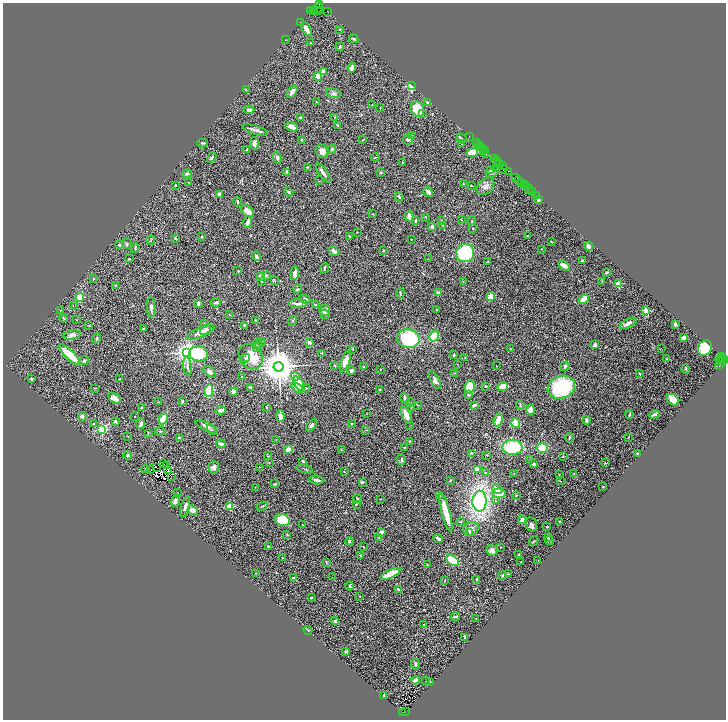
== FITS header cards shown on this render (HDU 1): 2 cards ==
NAXIS1  =                 1447
NAXIS2  =                 1435

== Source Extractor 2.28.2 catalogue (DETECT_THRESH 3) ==
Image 1447 x 1435 px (HDU 1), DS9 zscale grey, zoomed out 1/2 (1 PNG px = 2 x 2 image px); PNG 728 x 722 px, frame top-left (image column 2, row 1434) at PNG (3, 3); each listed source drawn as its Kron ellipse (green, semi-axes under 4 px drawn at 4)
Background 1.99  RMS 0.062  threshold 0.186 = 3 sigma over >= 5 px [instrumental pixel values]
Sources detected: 439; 54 cannot appear on this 1/2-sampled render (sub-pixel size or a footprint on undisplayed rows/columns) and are neither listed nor drawn; the other 385 listed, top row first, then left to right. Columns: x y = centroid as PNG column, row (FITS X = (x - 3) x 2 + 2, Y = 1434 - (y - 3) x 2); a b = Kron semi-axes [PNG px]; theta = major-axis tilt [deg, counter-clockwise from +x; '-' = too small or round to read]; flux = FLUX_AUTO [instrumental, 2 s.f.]
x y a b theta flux
319 5 3 1 - 140
317 9 7 2 35 910
311 10 3 2 - 310
313 10 3 2 - 520
318 11 3 2 - 470
320 11 3 2 - 500
328 11 3 1 - 150
300 23 3 2 - 8.8
306 29 8 3 -60 100
340 29 3 3 - 8.1
354 39 5 3 - 16
285 40 2 1 - 3
311 43 3 2 - 5.3
340 47 4 3 - 12
352 67 5 4 - 53
323 71 4 3 - 35
318 76 4 3 - 130
411 86 2 2 - 1500
246 90 2 2 - 4.1
292 92 7 3 54 54
334 93 8 4 -20 28
316 102 2 2 - 12
427 102 4 3 - 14
372 105 3 2 - 4
380 108 3 1 - 3.4
418 109 8 6 -67 320
249 110 5 4 - 29
422 114 2 2 - 19
335 117 2 2 - 4.6
301 118 3 3 - 20
337 125 4 3 - 12
292 127 7 4 -19 80
255 130 13 2 -16 43
412 136 3 2 - 8.5
469 136 2 1 - 130
462 138 5 3 - 15
408 139 5 5 - 26
302 140 4 3 - 18
363 140 2 1 - 7.3
202 143 5 2 - 12
254 143 6 4 -86 55
462 143 3 2 - 9.5
476 143 2 1 - 110
478 144 3 2 - 180
480 146 2 1 - 160
482 148 2 1 - 140
332 149 5 3 - 12
247 150 3 2 - 14
484 150 4 1 - 270
322 151 7 6 - 66
472 152 6 4 22 160
483 152 2 1 - 37
486 154 2 1 - 280
212 157 6 3 61 14
277 157 6 4 -81 29
375 158 4 2 - 6.8
494 159 2 1 - 88
496 160 2 1 - 230
402 162 3 2 - 4.9
497 163 4 3 - 700
500 165 3 2 - 630
503 166 2 1 - 260
308 167 2 2 - 5.9
503 169 4 2 - 1300
490 170 3 2 - 7.8
287 172 3 3 - 17
508 172 3 3 - 1100
323 173 11 3 -55 50
380 173 3 3 - 10
491 173 6 3 0 18
187 174 5 3 - 22
515 177 2 1 - 130
518 180 3 1 - 180
319 181 2 1 - 2.9
188 182 3 2 - 5.5
522 183 4 3 - 780
464 184 3 2 - 9.4
175 185 3 3 - 8.3
525 185 2 1 - 260
471 186 2 1 - 6.8
486 186 10 7 44 55
527 187 2 1 - 250
529 189 4 2 - 170
289 192 5 3 - 18
428 192 5 3 - 38
532 192 2 1 - 110
219 194 3 3 - 33
536 195 2 1 - 83
399 197 4 2 - 21
539 200 2 2 - 130
238 202 5 2 - 8.8
248 211 7 5 -43 66
372 214 2 2 - 5.2
409 216 5 3 - 50
426 217 3 2 - 6.1
441 220 3 2 - 5.2
461 220 3 2 - 3.8
416 221 4 2 - 12
472 221 4 2 - 7.5
247 222 6 3 71 41
443 226 2 2 - 5.8
432 227 3 3 - 52
473 229 2 2 - 7.4
357 232 2 2 - 7.6
349 236 2 2 - 9.1
527 236 3 2 - 6.1
202 237 3 3 - 7
175 238 3 3 - 11
151 240 4 2 - 7.1
411 240 2 1 - 3.6
551 242 2 2 - 11
127 244 5 3 - 16
119 245 4 3 - 15
588 246 5 3 - 28
135 248 5 3 - 12
542 249 2 2 - 4.8
334 251 6 3 -39 44
383 251 2 2 - 7.7
465 253 9 9 - 750
257 256 5 3 - 24
428 258 2 1 - 11
129 259 3 2 - 7.7
488 261 2 2 - 7.2
582 261 2 2 - 15
564 265 6 3 -34 76
324 268 5 2 - 11
238 271 2 2 - 14
606 272 4 3 - 12
295 273 6 3 85 60
266 275 3 2 - 21
260 276 3 2 - 41
93 279 3 2 - 7.3
275 280 4 2 - 7.7
262 281 2 2 - 4.2
463 281 2 2 - 5
602 281 3 2 - 7.3
618 284 2 2 - 360
115 286 3 2 - 5.5
297 289 4 2 - 15
438 292 4 3 - 21
400 293 5 2 - 21
80 297 4 4 - 130
490 297 4 3 - 120
305 299 6 4 -26 33
584 299 5 3 - 140
216 302 5 3 - 23
198 304 4 3 - 26
298 304 10 3 3 32
315 305 3 2 - 8.9
73 306 2 2 - 4.8
151 307 10 4 -87 35
436 309 3 2 - 5.5
325 310 5 5 - 47
60 311 2 1 - 4.2
646 311 2 2 - 330
325 314 5 3 - 21
229 315 3 2 - 3.9
64 318 4 2 - 8.5
76 320 2 2 - 4.9
256 321 2 2 - 42
293 321 5 3 - 14
204 323 2 2 - 4.7
628 323 9 4 27 45
675 324 3 3 - 23
89 325 4 2 - 8.1
244 325 3 2 - 27
144 329 3 2 - 11
205 329 6 3 40 27
200 332 15 5 24 87
72 335 8 5 10 49
434 336 5 4 - 230
684 337 4 3 - 27
97 338 5 2 - 17
408 339 11 9 -11 730
261 341 2 1 - 6.6
309 342 4 2 - 31
258 344 5 3 - 11
595 345 3 3 - 47
257 348 3 2 - 11
661 348 2 1 - 4.6
705 348 8 6 65 430
353 349 2 2 - 8.3
510 349 2 2 - 6.3
187 352 4 4 - 9600
322 353 3 3 - 6.8
199 354 9 7 -7 520
70 355 14 4 -44 300
454 355 3 3 - 16
251 357 13 11 -48 240
246 358 4 3 - 17
465 358 3 2 - 7
720 358 6 2 47 440
666 359 2 2 - 6.3
723 359 3 2 - 400
721 360 2 2 - 520
84 361 5 4 - 16
345 361 11 4 71 130
720 362 3 2 - 800
722 363 8 2 46 1000
457 364 2 2 - 7.5
335 365 4 2 - 7.8
187 366 9 3 -82 23
363 366 3 2 - 9.9
496 366 2 1 - 4.8
565 366 5 2 - 23
278 367 5 5 - 34000
380 369 2 2 - 4.8
686 369 4 2 - 10
351 371 4 3 - 23
210 372 7 4 -37 50
455 373 4 2 - 6.8
639 373 3 2 - 16
242 376 3 2 - 5.2
295 376 4 4 - 86
32 378 2 2 - 54
119 379 3 1 - 4.3
435 380 10 4 -63 43
299 384 8 4 -58 170
485 386 3 3 - 12
250 387 3 2 - 12
470 387 7 5 82 220
503 387 5 3 - 270
561 387 14 11 20 910
95 388 3 2 - 6.1
297 388 7 3 -37 38
306 388 4 3 - 8.7
380 389 3 2 - 7.8
209 390 6 4 82 630
233 392 4 3 - 55
468 395 4 3 - 12
114 398 7 4 -31 60
405 398 6 3 -75 27
673 400 7 5 -34 90
159 402 3 1 - 4.9
182 402 4 3 - 15
410 403 4 2 - 6.4
417 405 3 2 - 5.3
474 405 4 3 - 35
520 405 4 2 - 11
267 407 3 2 - 10
411 407 2 2 - 7
142 408 2 2 - 75
221 410 5 3 - 80
530 410 5 3 - 94
367 414 2 1 - 4.5
629 414 4 2 - 17
654 414 5 2 - 24
406 415 9 4 -67 110
82 416 4 3 - 32
280 416 6 3 -85 78
134 417 2 1 - 4.2
163 419 6 4 65 160
498 420 6 3 75 120
586 420 4 3 - 29
115 422 3 2 - 30
351 423 3 2 - 8.2
516 423 5 4 - 110
94 424 3 2 - 12
141 424 5 2 - 41
311 425 7 3 53 28
206 426 11 4 -23 50
410 426 2 1 - 31
102 429 3 3 - 1400
212 430 6 3 -33 17
366 430 3 2 - 5.5
160 431 5 2 - 8.6
148 433 4 2 - 7
128 436 3 2 - 4.1
179 437 3 1 - 12
628 437 3 2 - 6.8
569 438 5 3 - 12
276 439 2 2 - 4.9
409 441 3 2 - 5.2
221 444 5 3 - 44
405 447 3 3 - 5.8
512 447 10 7 0 660
542 448 5 5 - 290
341 449 3 2 - 5.7
288 450 4 4 - 69
471 453 3 3 - 7.8
637 453 3 2 - 7.7
128 455 4 3 - 16
487 455 3 2 - 8.5
268 456 3 2 - 7.8
563 456 2 2 - 5.9
530 459 3 2 - 4.9
401 460 6 3 -87 22
303 461 3 3 - 19
269 462 3 2 - 5.8
163 463 2 1 - 3.9
606 463 3 2 - 9.8
534 464 3 2 - 24
167 465 3 1 - 4.5
214 467 6 5 - 47
259 467 2 1 - 4.7
157 468 2 1 - 2.2
145 469 4 1 - 4.9
168 469 3 1 - 4.8
305 469 8 2 -18 15
151 470 2 1 - 18
477 470 4 4 - 61
344 472 2 2 - 5.1
485 473 4 2 - 8.1
514 474 3 2 - 4.5
574 474 3 2 - 5.1
559 475 2 2 - 4.5
171 476 3 1 - 1.6
317 480 7 3 -8 36
450 480 3 2 - 8.1
560 481 4 2 - 6.1
362 482 4 2 - 20
275 484 3 2 - 9
255 487 2 1 - 3.9
603 487 2 2 - 27
497 489 6 4 -29 90
177 493 2 2 - 7.1
499 493 6 5 - 140
439 495 4 2 - 14
516 495 3 2 - 6.9
357 498 4 2 - 12
381 499 2 2 - 5.1
175 501 6 4 71 37
480 501 10 7 87 1600
495 501 3 2 - 11
356 504 3 2 - 8
230 506 3 2 - 440
262 506 5 2 - 11
185 507 10 4 75 46
193 510 5 4 - 68
446 512 19 3 -75 240
282 520 7 6 - 330
522 520 4 4 - 42
560 521 2 2 - 9.9
460 522 4 2 - 11
302 524 2 1 - 4.9
531 525 7 5 -74 35
547 526 3 2 - 7.7
471 529 8 6 22 48
381 532 3 3 - 43
470 533 3 3 - 11
287 534 3 2 - 7.1
379 537 3 2 - 8
438 538 5 3 - 45
548 538 3 2 - 8
549 540 4 2 - 12
349 541 4 3 - 13
533 541 5 2 - 12
363 546 3 2 - 5.2
269 547 3 2 - 8.5
500 547 2 1 - 5.4
492 550 6 5 - 41
360 555 3 3 - 10
519 555 3 2 - 8.2
283 558 2 2 - 4.6
453 560 7 4 -31 300
538 560 2 1 - 3.5
326 562 4 2 - 10
521 562 4 2 - 7.3
427 564 2 2 - 7.3
256 573 2 1 - 3
390 574 11 3 25 270
508 574 3 3 - 10
503 575 4 2 - 21
332 577 2 2 - 4
294 578 3 3 - 33
477 580 4 3 - 18
445 581 3 1 - 6.2
350 586 4 3 - 13
398 589 3 2 - 12
359 596 3 2 - 5.4
311 598 3 2 - 9.4
455 617 4 2 - 19
476 618 2 2 - 8.3
335 621 4 3 - 17
423 624 2 1 - 3.5
308 630 4 2 - 8.4
464 637 3 2 - 18
346 651 4 3 - 13
415 664 5 3 - 13
416 680 4 3 - 41
426 681 4 2 - 8.1
429 682 3 2 - 7.5
384 695 3 2 - 8.3
402 712 2 2 - 620
405 712 3 1 - 670
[54 sub-pixel or undisplayed-footprint detections neither listed nor drawn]